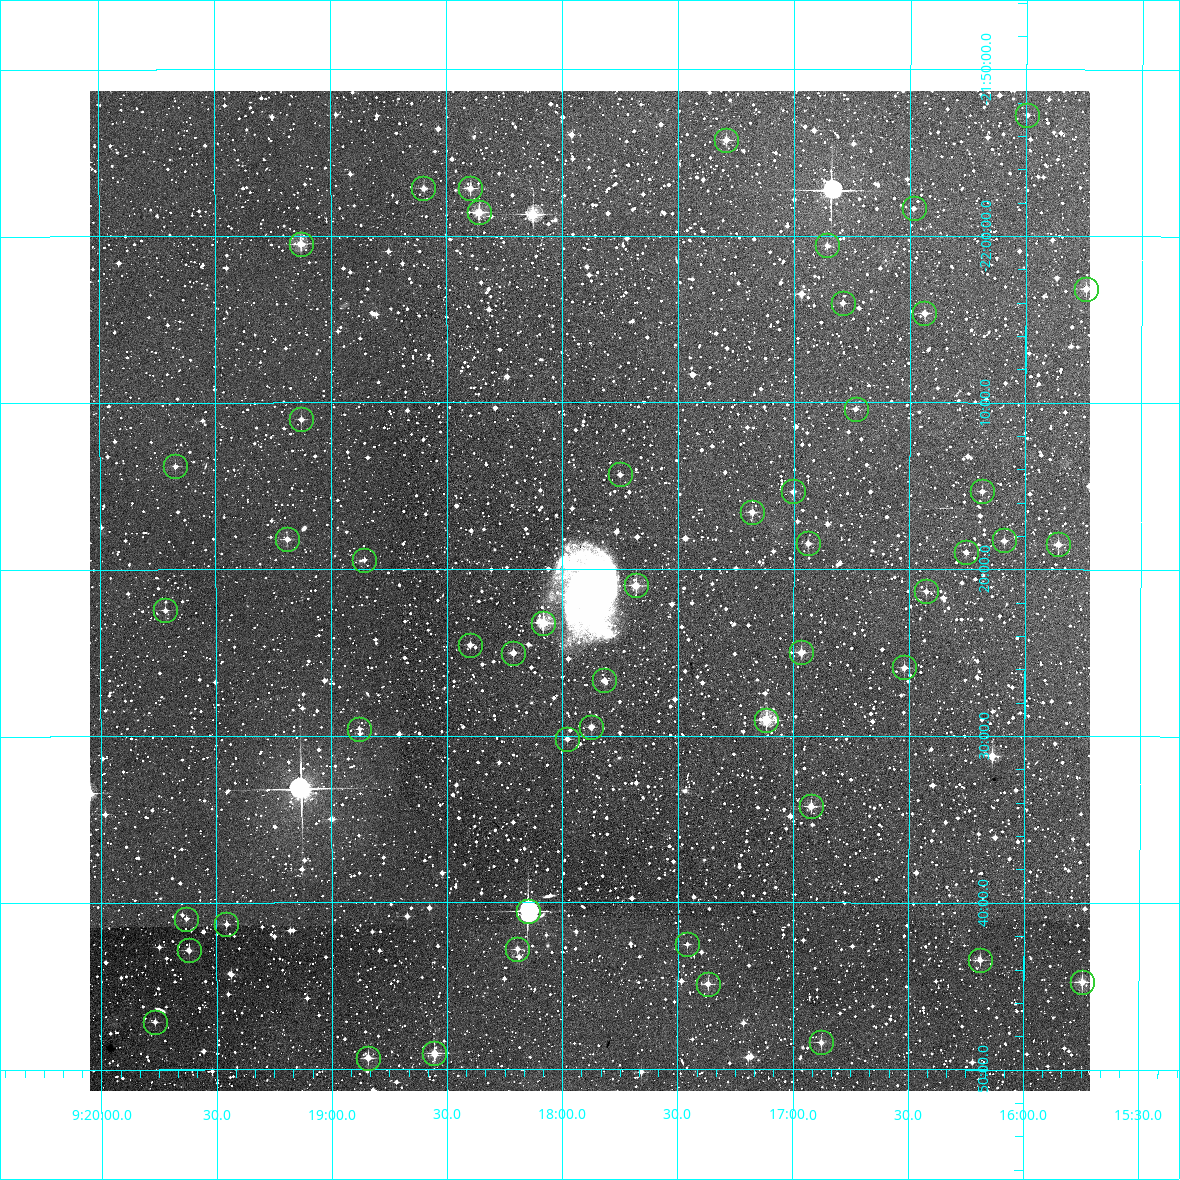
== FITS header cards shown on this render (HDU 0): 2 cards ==
NAXIS1  =                 1000 / Width of image
NAXIS2  =                 1000 / Height of image

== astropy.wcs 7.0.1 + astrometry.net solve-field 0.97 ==
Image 1000 x 1000 px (HDU 0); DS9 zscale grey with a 90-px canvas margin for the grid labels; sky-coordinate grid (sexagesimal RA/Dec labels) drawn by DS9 from the SOLVED WCS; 51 Tycho-2 reference stars matched to detected sources circled (green)
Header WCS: RA---TAN/DEC--TAN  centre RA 09:17:53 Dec -22:21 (139.47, -22.35 deg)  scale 3.6 arcsec/px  FOV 60.0' x 60.0'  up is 0 deg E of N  parity normal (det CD < 0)
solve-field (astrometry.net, Tycho-2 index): VERIFIED the header's WCS against the Tycho-2 star catalogue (verified at 2 index scales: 24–51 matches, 0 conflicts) and refined it, rather than solving blind
Solved WCS: RA---TAN-SIP/DEC--TAN-SIP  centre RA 09:17:53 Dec -22:21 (139.47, -22.36 deg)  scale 3.6 arcsec/px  FOV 60.0' x 60.0'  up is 0 deg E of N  parity normal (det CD < 0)
The solver's refit moves the header's centre by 1.7 arcsec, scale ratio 1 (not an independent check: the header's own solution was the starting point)
Tycho-2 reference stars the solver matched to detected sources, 51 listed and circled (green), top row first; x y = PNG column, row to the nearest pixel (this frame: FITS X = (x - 90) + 1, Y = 1000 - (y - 91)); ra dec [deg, ICRS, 3 dp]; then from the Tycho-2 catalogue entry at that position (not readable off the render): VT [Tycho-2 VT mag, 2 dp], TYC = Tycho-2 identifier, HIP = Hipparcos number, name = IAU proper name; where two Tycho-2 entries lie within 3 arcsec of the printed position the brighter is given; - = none
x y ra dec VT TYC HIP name
1027 115 138.999 -21.879 12.52 6040-720-1 - -
726 140 139.323 -21.904 11.42 6040-656-1 - -
423 188 139.650 -21.952 11.40 6040-516-1 - -
470 188 139.599 -21.952 11.12 6040-456-1 - -
914 208 139.121 -21.973 12.67 6040-570-1 - -
479 212 139.590 -21.976 10.49 6040-634-1 - -
301 244 139.782 -22.008 10.09 6040-528-1 - -
827 245 139.215 -22.010 11.61 6040-450-1 - -
1086 289 138.935 -22.052 11.00 6040-388-1 - -
843 303 139.197 -22.067 12.20 6040-160-1 - -
924 313 139.109 -22.077 11.84 6040-234-1 - -
856 409 139.183 -22.173 11.74 6040-162-1 - -
301 419 139.782 -22.183 11.47 6040-358-1 - -
175 466 139.918 -22.230 11.88 6040-33-1 - -
620 474 139.438 -22.239 11.98 6040-86-1 - -
793 491 139.251 -22.256 11.82 6040-405-1 - -
982 491 139.046 -22.255 11.57 6040-246-1 - -
752 512 139.295 -22.276 11.90 6040-221-1 - -
287 539 139.798 -22.303 11.15 6040-95-1 - -
1004 540 139.023 -22.304 11.61 6040-415-1 - -
808 543 139.235 -22.308 11.83 6040-341-1 - -
1058 544 138.964 -22.308 10.93 6040-259-1 - -
966 552 139.064 -22.316 11.69 6040-291-1 - -
364 560 139.714 -22.324 12.28 6040-333-1 - -
636 585 139.421 -22.350 10.40 6040-251-1 - -
926 591 139.107 -22.355 11.98 6040-386-1 - -
165 610 139.929 -22.374 11.36 6040-4-1 - -
543 623 139.521 -22.387 10.60 6040-302-1 - -
470 645 139.600 -22.409 11.84 6040-77-1 - -
801 652 139.242 -22.417 11.17 6040-41-1 - -
513 653 139.553 -22.417 11.69 6040-346-1 - -
904 667 139.130 -22.432 11.17 6040-336-1 - -
604 680 139.454 -22.445 11.75 6040-206-1 - -
766 720 139.279 -22.484 9.98 6040-6-1 - -
591 727 139.469 -22.491 11.78 6040-17-1 - -
359 729 139.720 -22.493 11.79 6040-52-1 - -
567 739 139.495 -22.503 12.21 6587-97-1 - -
811 806 139.231 -22.571 11.19 6587-26-1 - -
528 911 139.537 -22.676 8.17 6587-76-1 45638 -
186 919 139.908 -22.683 12.47 6587-596-1 - -
226 924 139.864 -22.688 11.76 6587-129-1 - -
687 944 139.365 -22.708 11.94 6587-532-1 - -
517 949 139.549 -22.713 11.76 6587-580-1 - -
189 950 139.905 -22.714 11.17 6587-148-1 - -
980 960 139.047 -22.724 11.32 6587-36-1 - -
1082 982 138.936 -22.746 10.95 6587-234-1 - -
708 984 139.342 -22.748 11.29 6587-1042-1 - -
155 1022 139.942 -22.786 12.46 6587-171-1 - -
821 1042 139.220 -22.807 11.15 6587-34-1 - -
434 1053 139.639 -22.817 11.19 6587-85-1 - -
368 1058 139.711 -22.822 11.03 6587-822-1 - -